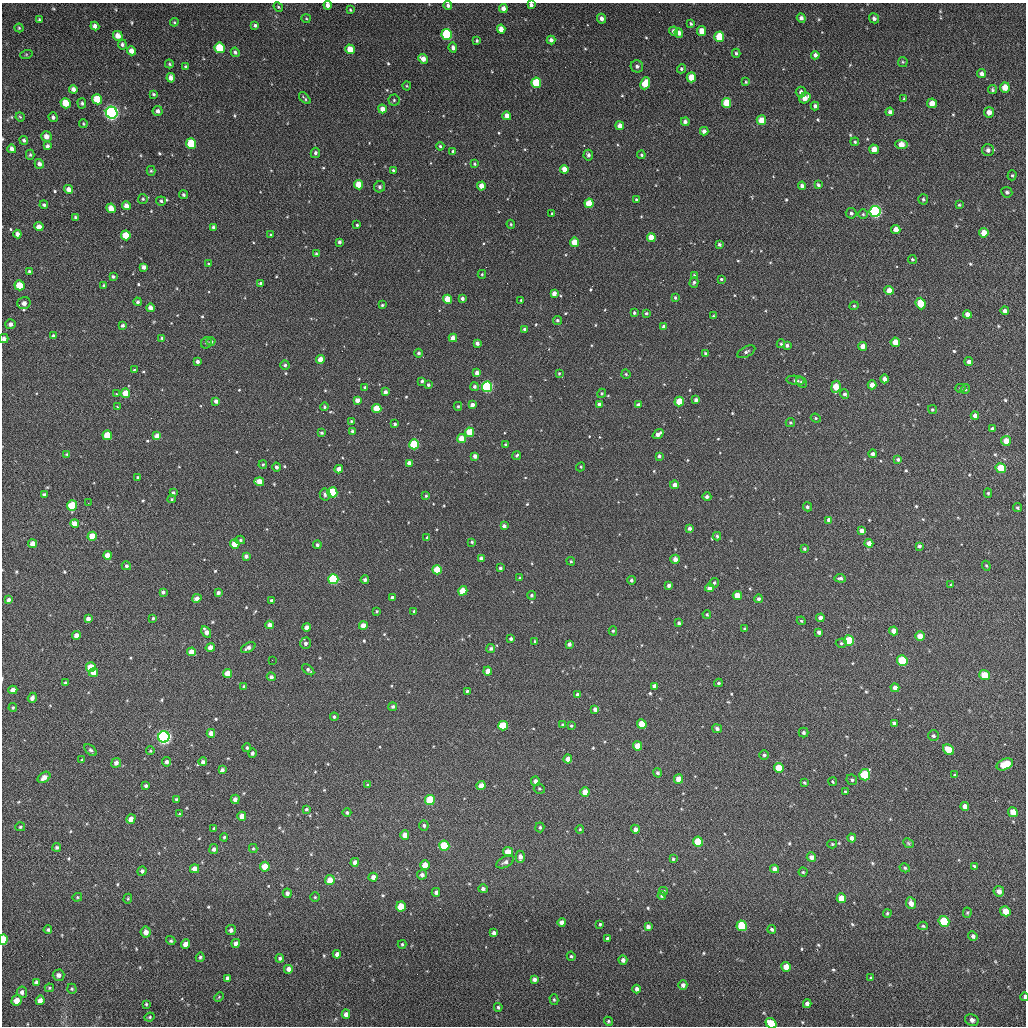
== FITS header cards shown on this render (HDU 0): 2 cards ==
NAXIS1  =                 1024 / length of data axis 1
NAXIS2  =                 1024 / length of data axis 2

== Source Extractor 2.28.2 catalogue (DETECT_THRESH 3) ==
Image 1024 x 1024 px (HDU 0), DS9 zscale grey, 1 PNG px = 1 image px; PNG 1028 x 1028 px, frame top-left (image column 1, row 1024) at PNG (2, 3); each listed source drawn as its Kron ellipse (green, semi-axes under 4 px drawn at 4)
Background 74.8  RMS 11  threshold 32.8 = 3 sigma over >= 5 px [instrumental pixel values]
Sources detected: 632; of the 632, the 500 brightest by FLUX_AUTO listed and drawn (132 fainter detections omitted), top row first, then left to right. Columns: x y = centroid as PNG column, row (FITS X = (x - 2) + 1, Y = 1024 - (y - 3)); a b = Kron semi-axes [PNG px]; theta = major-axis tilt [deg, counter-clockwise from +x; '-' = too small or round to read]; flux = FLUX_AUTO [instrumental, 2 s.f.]
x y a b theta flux
328 5 4 4 - 3000
448 5 4 4 - 2000
531 5 4 4 - 2200
278 7 5 4 - 990
503 8 4 4 - 4500
350 10 3 2 - 810
306 18 5 4 - 800
801 18 5 4 - 2600
874 18 5 5 - 2200
602 19 5 4 - 3300
39 20 4 3 - 1200
174 22 4 4 - 910
691 24 3 3 - 1000
95 26 4 4 - 2700
255 26 4 3 - 1500
19 28 4 4 - 820
501 29 4 4 - 6300
674 31 4 4 - 2700
702 31 5 4 - 9100
679 33 5 4 - 3600
447 34 5 5 - 55000
118 36 5 4 - 5600
719 37 5 5 - 22000
551 40 4 4 - 2800
477 41 4 4 - 1100
122 44 5 4 - 1700
220 48 5 5 - 31000
453 48 5 4 - 3000
350 49 5 4 - 11000
131 51 4 4 - 4800
235 52 5 4 - 1600
736 53 4 3 - 1300
26 55 6 4 19 900
815 55 4 4 - 2300
423 59 5 4 - 5200
903 62 5 4 - 910
169 64 4 4 - 1100
637 66 6 6 - 2400
186 67 4 3 - 1200
681 69 4 4 - 1200
981 74 4 4 - 2900
691 77 5 4 - 12000
171 78 5 4 - 4200
746 82 3 3 - 950
536 83 5 5 - 34000
645 83 6 4 68 13000
407 86 4 4 - 880
1005 87 5 5 - 7700
73 89 4 4 - 2700
992 90 4 4 - 1300
801 92 5 5 - 2700
154 94 3 3 - 1200
305 98 7 2 -47 1100
805 98 6 4 37 6500
97 99 5 5 - 20000
904 99 4 3 - 1000
394 100 5 5 - 1500
66 103 5 5 - 16000
82 103 5 4 - 1500
726 103 5 5 - 20000
932 103 5 5 - 6800
815 106 4 4 - 1900
382 109 4 4 - 5100
158 111 5 5 - 3000
890 112 4 4 - 2400
989 112 5 5 - 4300
112 113 6 5 - 280000
507 116 4 4 - 5600
20 117 5 3 - 850
53 117 5 4 - 1800
761 120 5 5 - 13000
685 122 4 4 - 2600
83 124 4 3 - 860
620 126 4 4 - 5300
704 131 4 4 - 2800
46 136 5 5 - 4500
24 140 4 4 - 1300
855 142 4 4 - 1100
191 143 5 5 - 30000
901 145 6 4 -5 8500
47 146 4 3 - 1600
440 146 4 4 - 1200
12 149 4 4 - 2700
874 149 5 4 - 7100
988 150 6 6 - 2500
453 151 4 3 - 1400
315 153 5 5 - 1800
30 155 5 4 - 1200
588 155 5 5 - 2200
641 155 4 3 - 960
39 164 5 4 - 2300
475 164 4 4 - 1100
564 169 4 4 - 6000
151 171 5 4 - 1100
393 171 4 3 - 1300
1012 175 5 4 - 1000
358 185 5 4 - 14000
818 185 4 3 - 1300
481 186 4 4 - 7200
802 186 4 4 - 3000
380 187 6 5 - 1800
68 189 4 4 - 4500
1007 192 5 5 - 1600
183 195 4 4 - 1400
143 199 5 5 - 1000
923 199 5 5 - 1200
636 200 4 3 - 1000
161 201 5 4 - 1400
589 203 5 4 - 18000
44 205 4 4 - 1200
959 205 4 4 - 830
126 206 4 4 - 5500
111 208 5 4 - 7700
875 211 5 5 - 150000
851 213 5 5 - 1600
552 214 3 3 - 880
863 214 4 4 - 1100
75 217 4 3 - 1100
511 224 4 3 - 980
357 225 3 3 - 1000
39 227 4 4 - 5300
213 227 4 3 - 1800
896 229 4 4 - 4900
984 233 5 4 - 9400
17 234 4 4 - 3900
126 235 5 5 - 16000
271 235 3 3 - 890
651 237 4 4 - 11000
339 242 4 3 - 1600
574 242 4 4 - 16000
719 244 3 3 - 1400
316 254 4 3 - 1000
912 259 4 4 - 970
209 264 4 3 - 1100
143 267 4 4 - 3000
29 271 4 4 - 1200
482 274 4 3 - 880
694 275 3 3 - 820
113 277 4 3 - 1400
721 279 3 3 - 1100
694 282 5 4 - 1300
261 283 3 3 - 1500
19 285 5 5 - 17000
104 286 4 3 - 1400
889 290 4 4 - 6800
554 293 4 4 - 4800
462 298 4 3 - 2400
675 298 4 3 - 1100
447 299 4 4 - 15000
521 300 3 3 - 870
138 302 4 4 - 1500
24 303 6 6 - 4100
921 304 6 5 - 17000
382 305 4 3 - 1100
854 306 4 4 - 840
150 308 4 4 - 4600
1005 311 4 4 - 2700
634 313 4 4 - 1400
646 313 3 3 - 1100
967 314 4 4 - 3400
713 316 4 3 - 1000
557 320 4 4 - 1500
10 324 5 5 - 2800
122 325 4 3 - 1400
664 327 4 4 - 3200
524 329 3 3 - 1600
53 336 4 3 - 1500
162 338 3 3 - 1200
453 338 4 4 - 6200
4 339 4 4 - 2900
211 342 4 4 - 1800
895 342 4 4 - 10000
206 343 6 5 - 1400
477 343 4 4 - 2700
781 344 4 4 - 1100
787 345 4 3 - 1800
862 346 4 4 - 4800
746 352 10 5 27 2000
418 353 4 4 - 1800
705 353 3 3 - 1300
320 360 4 4 - 9000
197 362 4 3 - 2000
969 362 4 4 - 3100
285 365 5 4 - 1500
134 370 3 3 - 800
477 373 4 4 - 4300
559 373 4 3 - 840
626 374 4 4 - 960
884 379 4 4 - 3700
796 380 9 4 -7 1700
422 381 4 3 - 1400
802 382 6 5 - 2100
428 385 4 3 - 1500
872 385 4 4 - 5400
474 387 4 4 - 1900
487 387 5 5 - 82000
836 387 6 4 82 13000
365 388 4 4 - 1600
960 388 5 4 - 950
965 389 5 4 - 880
385 392 4 4 - 3000
125 393 5 4 - 13000
602 393 5 4 - 1200
116 394 3 3 - 1300
845 394 5 4 - 1900
357 400 4 4 - 4800
696 400 4 4 - 3100
216 401 4 4 - 3000
679 401 5 4 - 14000
599 404 4 4 - 2600
472 405 4 4 - 3500
638 405 4 4 - 2900
458 406 4 3 - 870
117 407 3 2 - 1500
324 407 4 4 - 1200
377 408 4 4 - 16000
932 410 4 4 - 910
975 416 4 4 - 3200
816 418 5 4 - 990
351 421 4 3 - 910
790 422 5 4 - 1100
395 424 3 3 - 1300
992 429 4 3 - 1500
352 431 3 3 - 1600
470 432 5 4 - 17000
322 433 3 3 - 1400
658 434 6 3 35 3600
107 435 5 5 - 16000
157 436 4 4 - 8700
461 439 4 4 - 11000
1006 441 5 4 - 8200
414 444 5 5 - 46000
505 444 4 3 - 820
67 454 4 3 - 800
873 454 4 4 - 2300
517 455 4 4 - 1200
475 456 4 4 - 3700
659 456 3 3 - 1400
898 459 4 3 - 1700
409 463 4 4 - 4600
263 465 4 3 - 960
276 467 4 4 - 2200
581 467 5 4 - 800
1001 468 5 5 - 23000
339 469 4 4 - 5000
138 477 4 3 - 970
259 482 5 4 - 10000
675 485 4 4 - 4600
332 492 5 5 - 42000
173 493 4 3 - 1500
988 493 4 4 - 1000
44 494 4 3 - 1500
325 494 6 5 - 1800
426 496 4 3 - 900
707 497 4 4 - 2100
172 499 4 3 - 830
88 503 3 2 - 800
72 505 5 5 - 24000
807 507 4 4 - 1600
1017 508 4 4 - 1100
829 520 4 4 - 4300
75 524 4 4 - 6800
504 526 4 4 - 2500
689 528 4 4 - 2200
861 531 4 4 - 3300
92 536 5 4 - 14000
717 536 4 4 - 1400
427 537 3 3 - 890
240 540 5 4 - 1000
472 542 4 3 - 1000
869 543 4 4 - 5000
33 544 4 4 - 6600
235 544 5 4 - 12000
317 545 4 4 - 1800
919 546 4 3 - 1600
804 549 3 3 - 1100
108 555 4 4 - 7100
246 556 4 4 - 2400
481 558 4 3 - 2200
675 559 4 4 - 4400
571 561 5 4 - 1100
126 566 5 4 - 1700
986 566 5 4 - 800
500 568 4 3 - 1600
437 570 5 4 - 19000
520 578 4 3 - 860
840 578 5 4 - 1600
333 579 5 5 - 60000
365 580 4 4 - 2000
631 580 4 4 - 1500
714 583 5 4 - 1400
669 585 4 4 - 2500
951 585 4 4 - 800
709 588 4 4 - 4500
463 591 5 4 - 13000
163 592 4 4 - 1800
218 593 4 3 - 2000
532 595 4 4 - 1300
737 595 4 4 - 12000
392 597 3 3 - 1700
197 598 5 4 - 3300
758 599 4 4 - 1700
9 600 4 3 - 2100
272 600 4 3 - 1800
377 611 4 3 - 940
414 611 3 3 - 990
707 614 4 3 - 900
153 618 4 3 - 1000
820 618 4 4 - 3100
88 619 4 4 - 3000
801 621 4 4 - 830
679 623 3 3 - 1400
270 625 4 4 - 4500
363 626 4 4 - 7200
306 627 4 4 - 4000
745 629 3 3 - 1200
613 631 4 4 - 1000
893 631 4 4 - 5200
206 632 6 4 -59 4600
819 632 4 4 - 2400
76 636 4 4 - 5400
920 636 4 4 - 7300
511 639 4 3 - 1800
849 640 5 5 - 31000
535 641 3 3 - 1000
305 643 6 5 - 2200
841 643 5 4 - 1000
569 644 4 4 - 2500
210 647 5 4 - 4500
248 648 8 4 29 3100
491 648 4 4 - 1800
191 652 4 4 - 7100
272 660 2 2 - 1800
902 661 5 5 - 38000
91 667 5 5 - 18000
308 670 7 4 -39 1700
488 671 4 4 - 7900
94 672 4 4 - 7100
227 673 4 4 - 10000
984 675 5 5 - 17000
271 677 4 4 - 2200
65 683 3 3 - 820
718 683 4 3 - 1300
244 686 4 3 - 1000
654 686 4 4 - 3800
895 688 4 4 - 5300
13 690 4 4 - 5100
467 691 3 3 - 1100
578 695 4 4 - 2800
32 698 5 4 - 2800
393 707 4 4 - 1700
13 708 4 3 - 1000
595 709 4 4 - 2700
334 717 4 4 - 1300
894 723 4 3 - 1900
642 724 5 4 - 14000
563 725 4 3 - 1300
503 726 5 5 - 22000
571 726 4 4 - 1100
717 729 5 4 - 1900
804 732 5 5 - 1700
211 733 4 4 - 5000
933 736 5 5 - 1500
164 737 6 5 - 280000
638 746 4 4 - 10000
247 748 4 4 - 1100
91 750 7 4 -43 1400
949 750 6 4 -40 16000
150 751 4 4 - 960
252 753 5 4 - 1900
764 755 4 4 - 1400
568 759 4 4 - 6200
82 760 3 3 - 1000
167 762 5 4 - 2100
203 762 4 4 - 2000
116 763 5 4 - 3500
1005 764 9 5 24 20000
779 768 5 4 - 15000
222 770 4 3 - 2000
657 773 5 4 - 1700
865 775 5 5 - 34000
955 775 4 3 - 880
44 777 7 5 37 4900
679 779 5 4 - 8500
852 780 5 5 - 1400
535 781 5 4 - 3300
833 782 4 3 - 860
804 783 3 3 - 890
368 785 3 3 - 1100
146 786 4 4 - 1600
481 786 4 4 - 7400
539 789 6 5 - 1300
585 792 5 4 - 9200
845 792 4 3 - 810
176 799 4 3 - 1000
235 799 5 4 - 3900
430 800 5 5 - 29000
965 806 4 4 - 4700
306 809 4 3 - 1200
347 812 4 4 - 1500
1013 812 5 4 - 9500
179 814 4 3 - 800
242 816 4 4 - 5600
131 819 5 4 - 4800
424 825 5 4 - 1600
20 827 5 4 - 1000
540 827 5 4 - 1300
214 828 4 3 - 830
580 829 4 4 - 800
635 829 4 4 - 3500
405 835 4 4 - 6700
224 837 4 3 - 1100
852 838 4 4 - 3600
698 842 5 5 - 21000
909 843 6 4 -41 1100
832 844 5 4 - 980
444 846 5 5 - 32000
57 847 4 3 - 1300
253 848 4 4 - 940
214 849 5 4 - 2400
508 852 5 4 - 10000
520 857 6 4 -88 4000
811 857 5 4 - 3300
673 859 3 3 - 940
355 862 4 4 - 3200
505 862 9 5 28 2500
425 865 5 4 - 9800
974 866 3 3 - 930
265 867 5 5 - 13000
905 868 5 4 - 1200
194 869 4 4 - 5300
774 869 4 4 - 3500
142 871 5 4 - 2000
803 872 4 4 - 860
422 875 5 5 - 2300
373 877 4 4 - 3500
330 880 5 4 - 9100
483 889 4 4 - 2200
663 891 4 3 - 1100
999 891 5 5 - 4000
436 892 4 4 - 2000
287 893 5 4 - 2900
662 896 4 4 - 1400
77 897 5 4 - 940
315 897 4 4 - 980
841 898 5 4 - 9300
128 899 5 4 - 830
911 903 6 5 - 5500
401 907 5 5 - 16000
1005 911 5 5 - 11000
887 913 4 3 - 860
967 913 5 4 - 1000
944 921 6 5 - 39000
562 922 4 4 - 3400
600 924 3 3 - 980
742 926 5 5 - 39000
923 926 5 4 - 1000
648 927 4 4 - 2600
48 929 4 4 - 1300
772 929 4 3 - 1500
231 930 5 5 - 2200
146 932 5 5 - 5100
494 933 4 4 - 2300
973 936 5 4 - 2100
607 939 4 4 - 1700
3 940 5 4 - 21000
171 941 5 4 - 1200
236 943 4 4 - 4000
185 944 5 4 - 6500
402 944 4 3 - 1000
337 954 4 4 - 3200
571 956 4 4 - 1100
200 957 5 4 - 1100
280 958 4 4 - 1600
623 960 4 4 - 2600
786 967 5 4 - 10000
289 969 5 5 - 4200
59 975 6 5 - 3200
227 978 4 4 - 1800
871 978 4 4 - 940
534 979 4 4 - 2200
36 982 4 4 - 1700
683 985 4 4 - 2700
49 988 4 3 - 970
72 989 5 4 - 1100
637 989 4 4 - 2500
22 992 5 5 - 2400
219 997 5 4 - 840
1024 997 4 2 - 2000
17 1000 5 5 - 7100
40 1000 4 4 - 3700
554 1000 5 4 - 990
146 1004 4 4 - 920
807 1004 4 4 - 3200
498 1007 4 3 - 1200
346 1014 4 4 - 4000
150 1017 5 3 - 890
972 1020 7 5 -24 2800
608 1021 5 4 - 1100
771 1023 6 5 - 17000
At the frame edge (FLAGS 8, measured only in part): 7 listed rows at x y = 328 5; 448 5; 531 5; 4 339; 3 940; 1024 997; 771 1023
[132 fainter detections neither listed nor drawn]